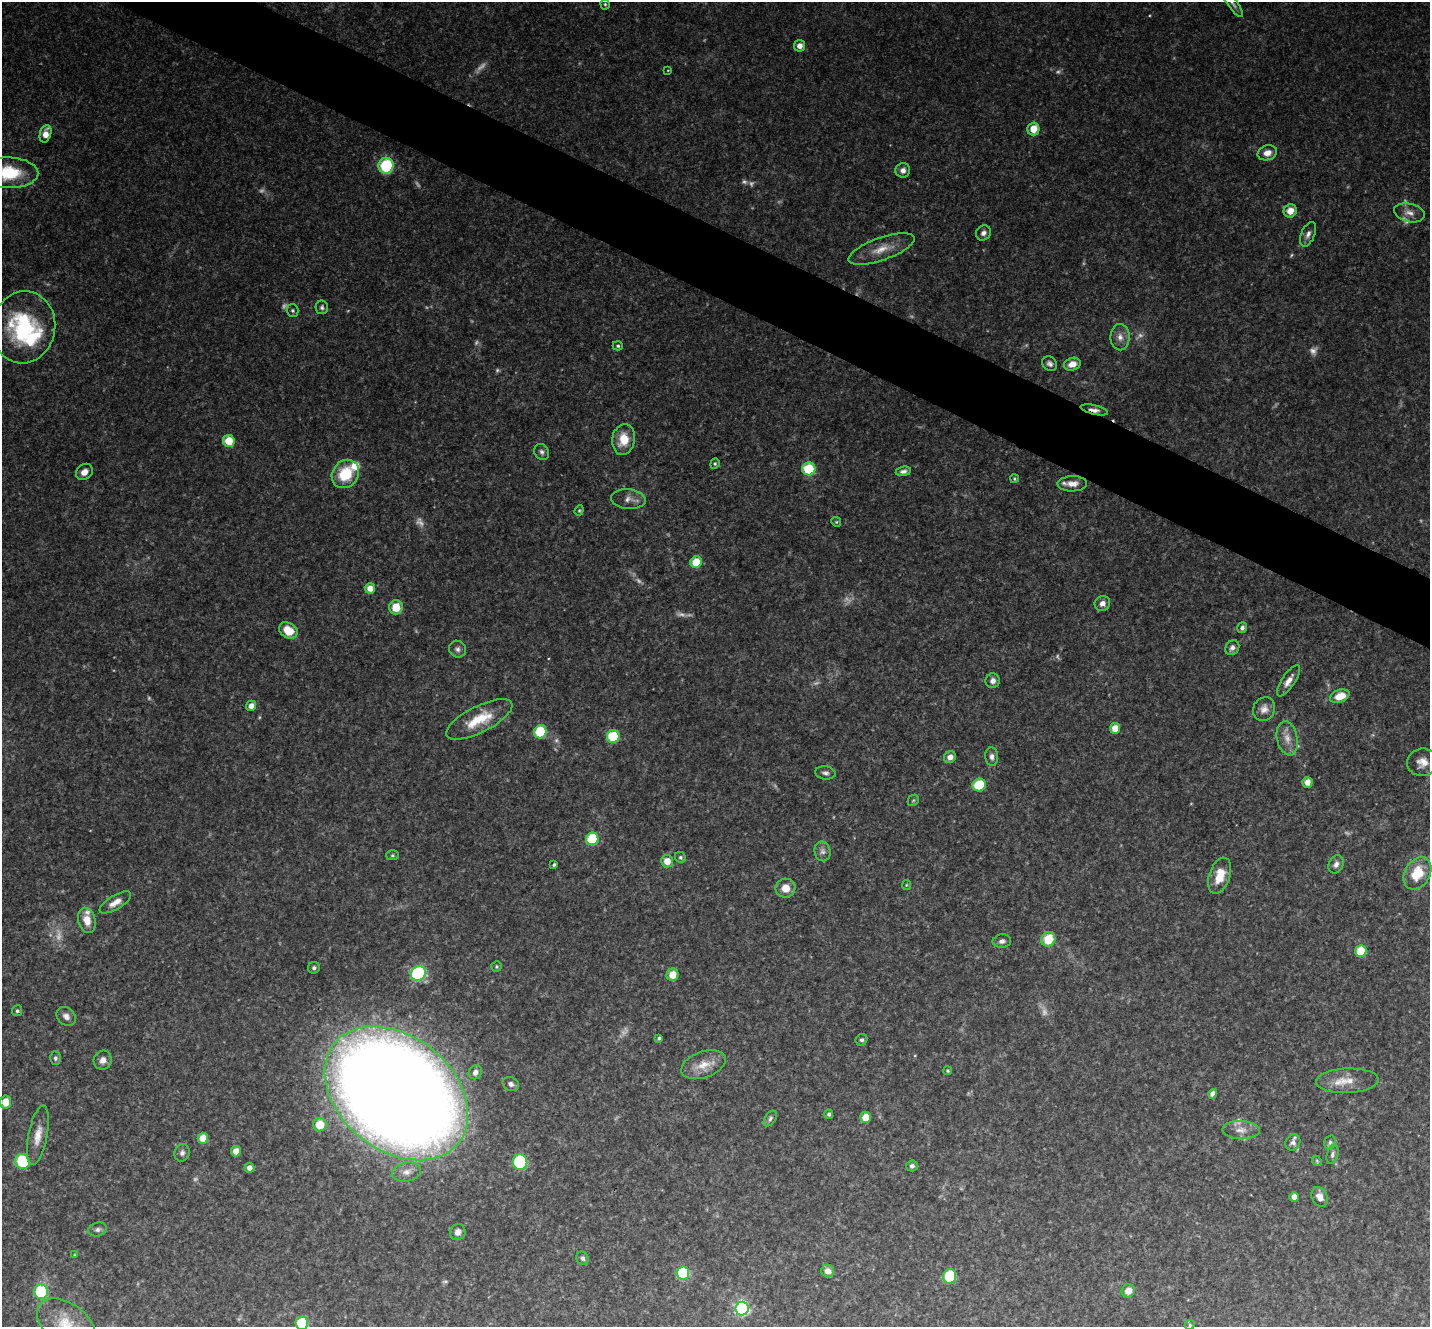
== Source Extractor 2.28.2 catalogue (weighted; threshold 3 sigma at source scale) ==
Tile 11 of 4 x 4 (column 3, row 3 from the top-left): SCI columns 2860-4287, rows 1474-2798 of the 5721 x 5732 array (HDU 1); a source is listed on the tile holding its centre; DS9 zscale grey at full resolution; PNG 1432 x 1329 px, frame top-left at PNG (2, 2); each listed source drawn as its Kron ellipse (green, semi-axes under 4 px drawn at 4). Shown black and unused: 5% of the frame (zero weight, under 3 of 4 exposures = <1% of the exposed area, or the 3 px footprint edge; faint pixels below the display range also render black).
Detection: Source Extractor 2.28.2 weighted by HDU 2 'WHT'; one run over the whole footprint, this tile lists its part. Background 0.0903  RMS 0.0067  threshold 0.03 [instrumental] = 3 sigma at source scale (4.5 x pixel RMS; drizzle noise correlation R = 1.50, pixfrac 1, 0.05/0.05 arcsec/px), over >= 5 px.
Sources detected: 162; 30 too faint to see at this stretch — neither listed nor drawn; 4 inside a brighter listed object's ellipse — not listed separately; the other 128 listed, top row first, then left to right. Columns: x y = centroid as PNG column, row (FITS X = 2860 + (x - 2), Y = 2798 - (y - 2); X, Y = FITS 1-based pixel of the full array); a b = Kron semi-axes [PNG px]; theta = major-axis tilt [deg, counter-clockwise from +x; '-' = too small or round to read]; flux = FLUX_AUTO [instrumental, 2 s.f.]
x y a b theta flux
1232 3 16 5 -55 2.5
605 4 5 4 - 1
799 46 6 5 - 5.5
668 70 4 3 - 0.47
1033 129 6 6 - 11
45 134 9 5 74 7.8
1267 153 10 7 17 5.6
386 166 8 7 - 44
903 170 7 7 - 3.7
8 173 30 15 -1 36
1290 211 7 6 - 8.5
1409 213 15 9 -13 5.7
983 233 8 7 - 3.1
1308 234 13 6 68 3.5
881 249 35 11 20 13
322 307 7 6 - 1.7
293 311 6 6 - 1.4
24 327 36 31 80 74
1120 337 13 9 -88 5.4
618 346 5 4 - 1.1
1050 364 8 6 -38 2.6
1072 364 8 6 17 7
1094 410 14 4 -13 3.7
624 439 15 11 81 15
229 441 6 6 - 16
542 452 8 7 - 2.4
715 464 5 4 - 1.1
809 469 6 6 - 37
903 471 8 4 9 2.4
84 472 9 7 40 4.8
345 474 15 12 51 26
1014 479 4 3 - 0.86
1072 484 14 7 2 5.8
628 499 17 10 -6 5.5
579 510 5 4 - 0.91
836 522 5 4 - 0.9
696 562 6 5 - 18
370 588 5 5 - 8
1102 603 8 7 - 4.1
396 607 7 7 - 14
1242 628 5 4 - 2.3
288 630 10 7 -33 14
1232 648 8 6 53 3
457 649 9 8 - 2.7
993 681 7 7 - 3.7
1288 681 18 6 56 5.3
1340 696 10 6 20 12
251 706 5 5 - 4.5
1264 709 12 10 60 5.2
479 719 36 13 27 22
1115 728 5 5 - 11
540 732 7 6 - 34
613 736 6 6 - 35
1287 738 17 10 -79 7.4
950 757 6 5 - 4.6
992 757 9 6 -86 3.1
1422 762 15 14 - 8.2
825 773 10 6 -8 2.3
1307 782 5 5 - 5.4
979 785 6 6 - 29
913 800 6 5 - 0.98
592 839 6 6 - 43
822 851 10 8 -78 3.1
392 855 6 5 - 1.1
680 857 6 5 - 1.3
667 861 6 6 - 9
1336 864 9 7 65 3.6
554 865 4 3 - 1
1417 873 17 12 59 23
1220 876 19 10 71 12
906 885 5 4 - 0.81
786 888 10 9 - 9.1
115 902 18 7 31 6.6
87 920 13 8 -75 8.5
1048 939 7 7 - 19
1002 941 9 6 6 2.7
1361 951 6 5 - 23
496 967 5 5 - 1
314 968 6 5 - 1.8
418 973 8 7 - 87
673 975 6 6 - 11
17 1011 5 5 - 1.5
66 1016 11 8 -44 4
659 1038 4 3 - 1.4
862 1040 6 5 - 1.6
55 1058 6 5 - 1.8
103 1060 9 9 - 4.5
703 1065 23 13 19 11
948 1071 4 4 - 0.86
475 1072 7 6 - 3.7
1347 1081 31 12 2 13
511 1084 8 6 -26 2.6
396 1093 80 57 -39 2000
1213 1094 5 4 - 5
5 1102 6 6 - 12
829 1114 5 4 - 1.5
866 1117 5 5 - 11
770 1119 9 5 56 2
320 1125 6 6 - 16
1241 1130 19 9 -1 6.4
38 1135 30 9 79 10
203 1138 5 5 - 11
1293 1142 8 7 - 2.6
1330 1142 7 5 75 1.6
236 1151 5 5 - 6.5
182 1153 9 7 71 2.6
1332 1154 10 5 73 2.2
22 1161 8 7 - 31
1317 1161 5 4 - 1
520 1162 8 7 - 57
912 1166 6 5 - 2.3
250 1168 5 4 - 3.7
407 1172 15 9 13 5.8
1294 1197 5 4 - 4.8
1320 1197 10 7 -64 5.1
97 1229 9 7 13 2.5
458 1232 8 7 - 4.2
74 1255 4 3 - 0.6
582 1258 7 6 - 2.1
828 1271 6 6 - 4.4
683 1273 6 6 - 41
950 1276 7 6 - 36
1128 1291 7 6 - 7
41 1292 7 7 - 44
742 1309 7 6 - 150
302 1323 6 6 - 44
66 1324 33 21 -37 25
1190 1325 5 4 - 0.95
Overlapping masked pixels (flux is a lower limit): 1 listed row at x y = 1094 410
Isophote crosses this tile's border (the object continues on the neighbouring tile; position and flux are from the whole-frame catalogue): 4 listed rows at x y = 1232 3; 8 173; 302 1323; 66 1324